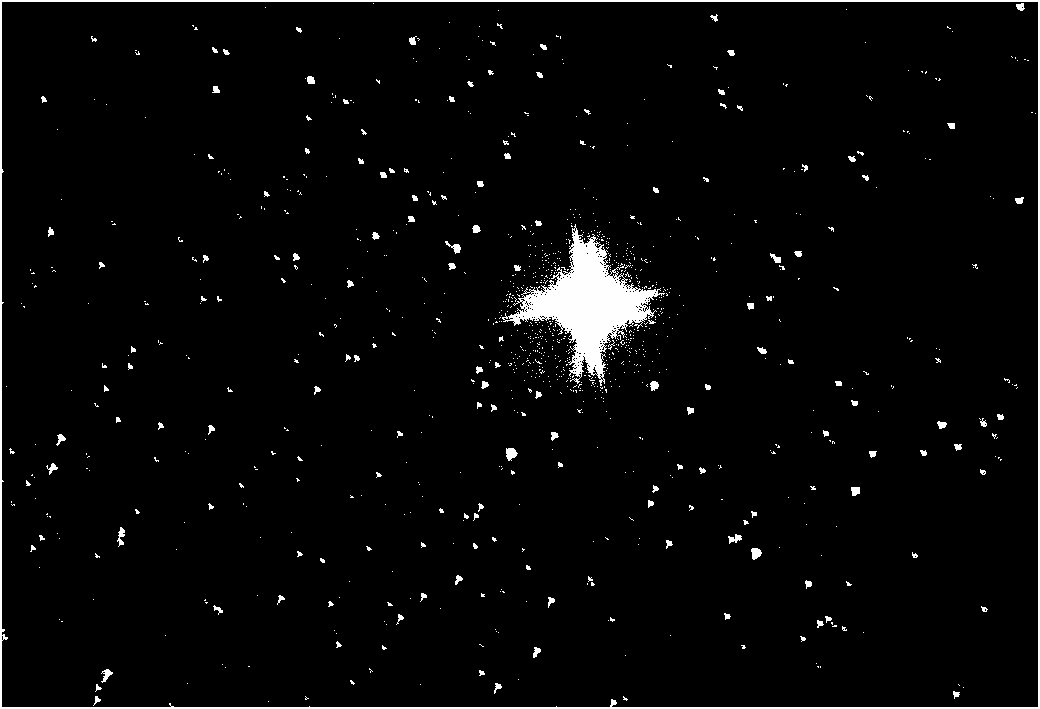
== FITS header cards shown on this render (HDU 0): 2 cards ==
NAXIS1  =                 2072
NAXIS2  =                 1410

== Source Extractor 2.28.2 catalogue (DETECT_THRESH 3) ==
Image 2072 x 1410 px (HDU 0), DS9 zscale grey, zoomed out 1/2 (1 PNG px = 2 x 2 image px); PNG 1040 x 709 px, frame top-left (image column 1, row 1410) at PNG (2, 2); no overlay
Background 80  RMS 28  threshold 83.2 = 3 sigma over >= 5 px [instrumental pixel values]
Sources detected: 5; all 5 listed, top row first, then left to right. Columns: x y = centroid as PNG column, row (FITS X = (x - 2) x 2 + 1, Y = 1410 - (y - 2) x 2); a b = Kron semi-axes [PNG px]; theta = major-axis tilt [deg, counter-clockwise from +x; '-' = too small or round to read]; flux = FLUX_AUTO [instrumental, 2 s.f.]
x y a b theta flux
587 304 31 31 - 430000
654 385 9 5 -40 16000
511 452 10 9 - 35000
855 490 7 3 79 11000
755 552 11 8 -35 35000